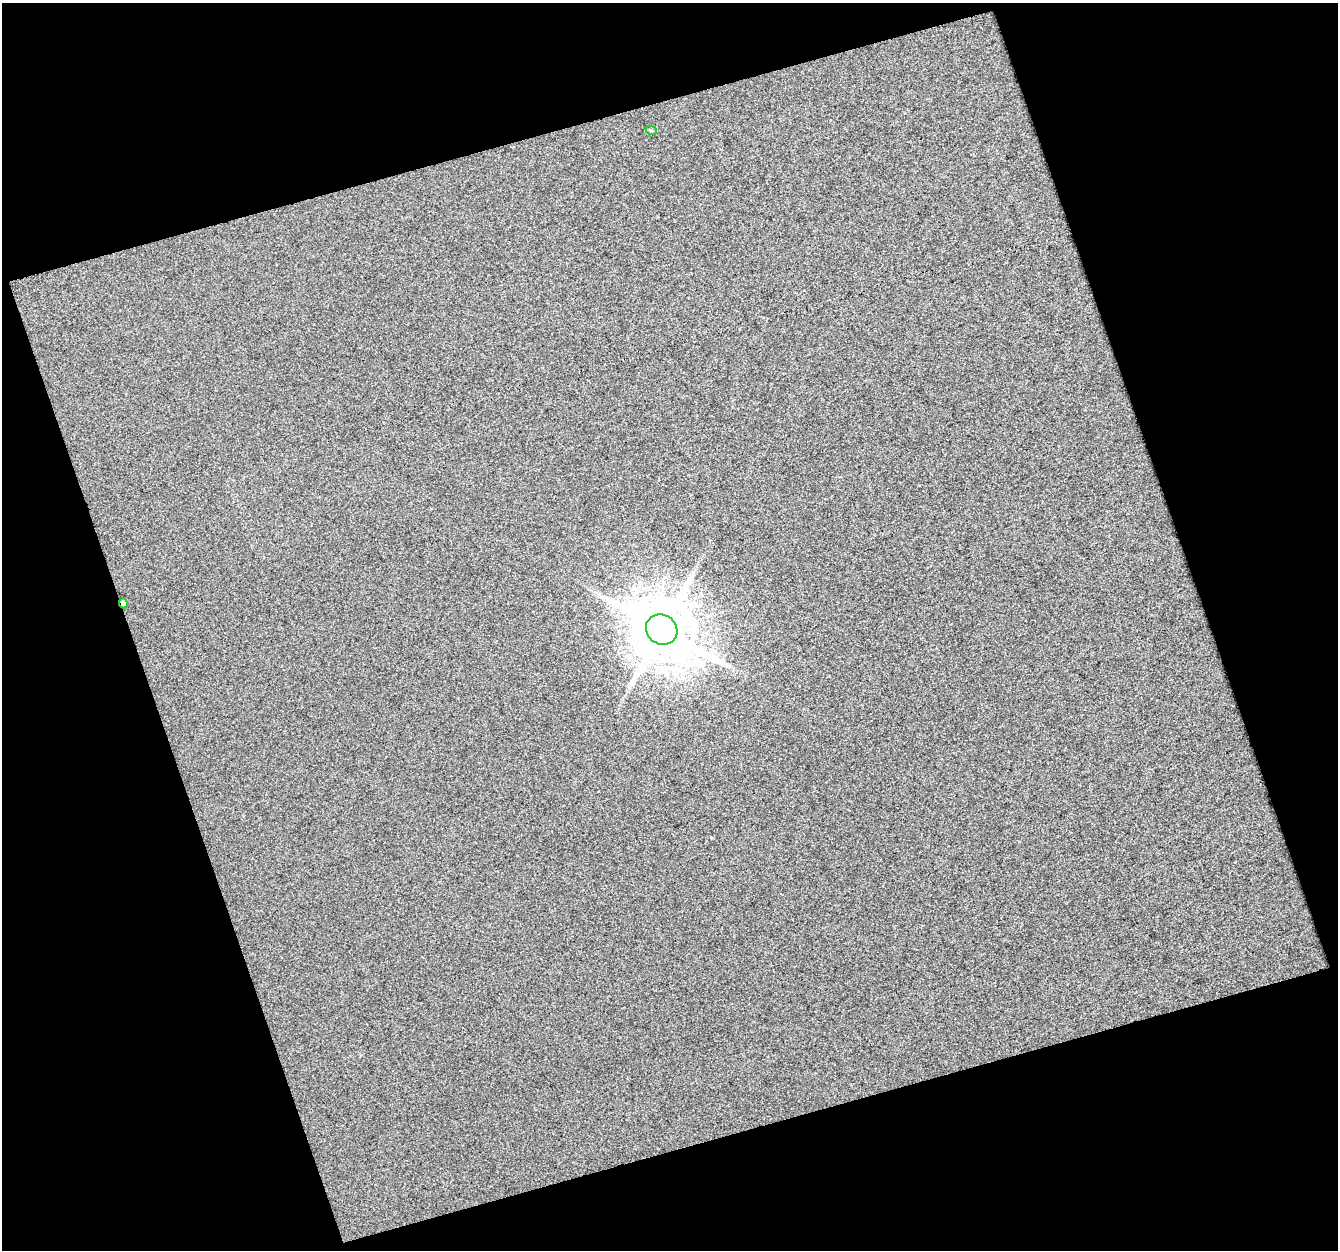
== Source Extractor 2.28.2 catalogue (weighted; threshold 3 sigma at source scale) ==
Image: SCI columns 1-1336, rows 23-1270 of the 1343 x 1300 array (HDU 1 of 3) = the unmasked area's bounding box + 8 px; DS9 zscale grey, full resolution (1 PNG px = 1 image px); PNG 1340 x 1252 px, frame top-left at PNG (2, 3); each listed source drawn as its Kron ellipse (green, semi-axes under 4 px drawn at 4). Shown black and unused: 38% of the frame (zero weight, under 3 of 4 exposures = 1% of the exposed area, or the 3 px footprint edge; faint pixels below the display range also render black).
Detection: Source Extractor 2.28.2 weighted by HDU 2 'WHT'. Background 0.413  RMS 3.3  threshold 15.1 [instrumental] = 3 sigma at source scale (4.5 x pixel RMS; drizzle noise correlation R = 1.50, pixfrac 1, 0.0396/0.0396 arcsec/px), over >= 5 px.
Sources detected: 3; all 3 listed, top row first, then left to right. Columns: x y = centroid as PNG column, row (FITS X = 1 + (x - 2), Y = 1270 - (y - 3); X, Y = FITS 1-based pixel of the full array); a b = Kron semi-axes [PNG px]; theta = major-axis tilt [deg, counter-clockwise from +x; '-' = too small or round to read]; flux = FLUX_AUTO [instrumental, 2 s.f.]
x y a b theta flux
651 130 6 3 -18 3.5e+02
123 603 5 4 - 1.9e+03
662 630 16 14 -35 2.5e+06
Overlapping masked pixels (flux is a lower limit): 1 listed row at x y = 123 603